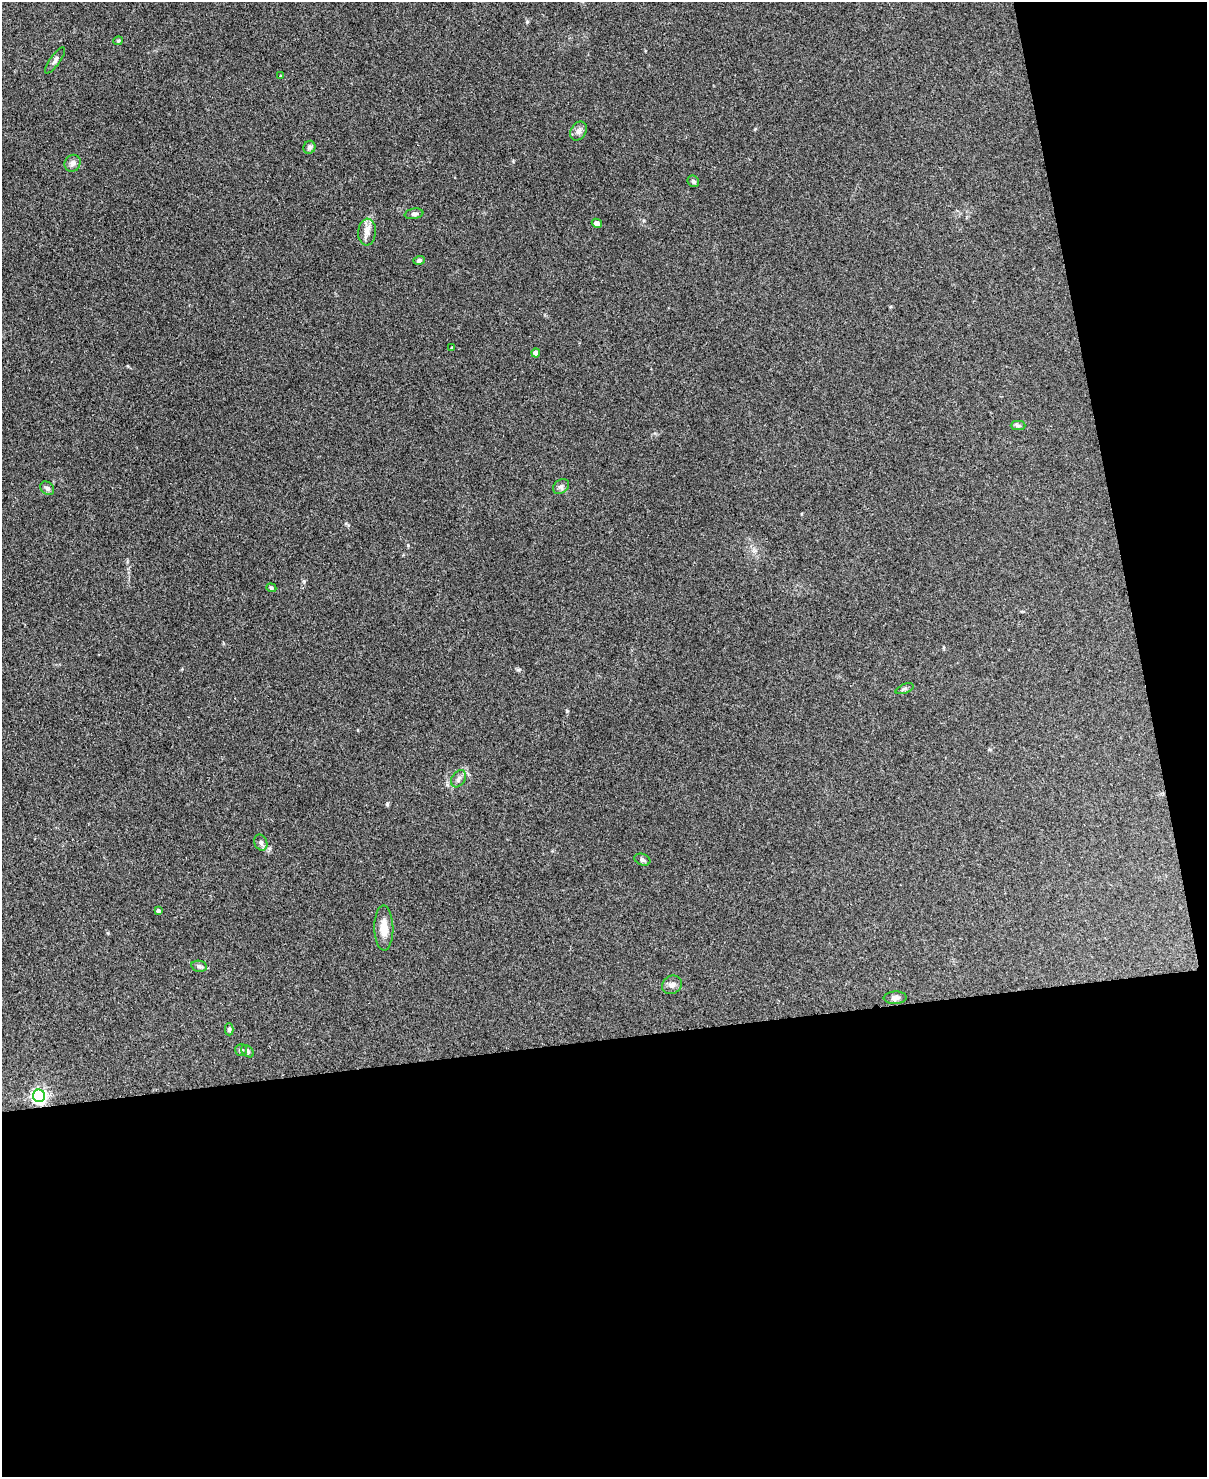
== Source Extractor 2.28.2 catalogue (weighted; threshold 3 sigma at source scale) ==
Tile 12 of 4 x 3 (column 4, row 3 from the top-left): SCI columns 3625-4829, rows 138-1612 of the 4836 x 4812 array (HDU 1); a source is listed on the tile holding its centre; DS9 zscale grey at full resolution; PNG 1209 x 1479 px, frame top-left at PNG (2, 2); each listed source drawn as its Kron ellipse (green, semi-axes under 4 px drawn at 4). Shown black and unused: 35% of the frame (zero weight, under 3 of 4 exposures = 1% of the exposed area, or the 3 px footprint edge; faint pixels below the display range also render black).
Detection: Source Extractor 2.28.2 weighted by HDU 2 'WHT'; one run over the whole footprint, this tile lists its part. Background 0.349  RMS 0.01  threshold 0.045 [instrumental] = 3 sigma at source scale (4.5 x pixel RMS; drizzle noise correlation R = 1.50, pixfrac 1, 0.05/0.05 arcsec/px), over >= 5 px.
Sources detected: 30; all 30 listed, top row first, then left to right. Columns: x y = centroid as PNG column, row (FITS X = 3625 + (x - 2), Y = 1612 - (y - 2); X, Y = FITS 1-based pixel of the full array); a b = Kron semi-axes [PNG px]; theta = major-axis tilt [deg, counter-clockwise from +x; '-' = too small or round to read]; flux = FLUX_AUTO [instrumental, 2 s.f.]
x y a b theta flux
118 41 5 4 - 1.1
55 60 15 5 55 3.4
281 76 4 3 - 1
578 131 10 7 58 4.2
309 147 6 6 - 2.3
73 163 8 7 - 4.7
693 181 6 5 - 2.2
414 214 9 5 10 2.7
597 223 5 4 - 4.6
367 232 13 9 86 6.9
419 260 6 4 17 2.2
452 347 4 2 - 0.73
536 353 4 4 - 8.9
1018 426 7 4 0 1.9
561 486 9 6 39 3.2
47 488 8 6 -42 3
271 588 5 4 - 1.1
904 689 9 4 21 2.2
458 779 9 6 58 3.8
261 843 8 6 -65 3.4
642 860 8 5 -21 2.7
158 911 4 4 - 2.9
384 928 22 9 -89 13
199 966 8 5 -10 2.4
672 985 10 8 34 4.6
895 998 11 6 2 3.9
229 1029 6 4 -90 2
241 1050 6 6 - 1.8
248 1051 7 5 -42 2
39 1096 6 6 - 270
Overlapping masked pixels (flux is a lower limit): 1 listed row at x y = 39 1096